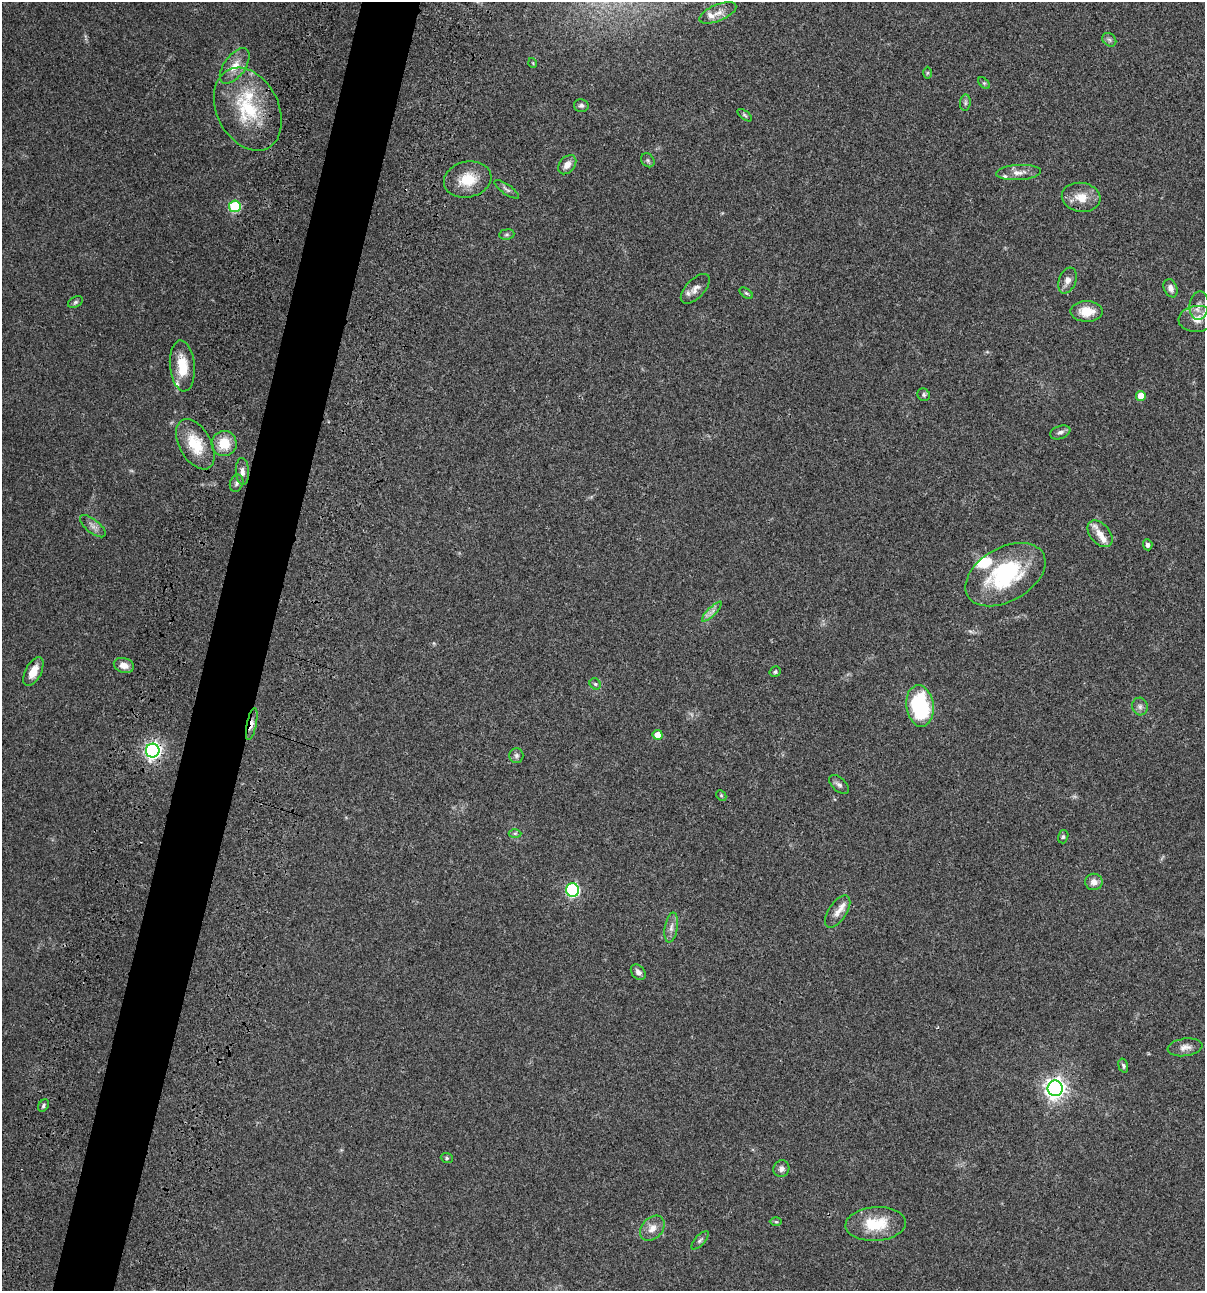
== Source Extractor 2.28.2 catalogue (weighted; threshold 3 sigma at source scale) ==
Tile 7 of 4 x 4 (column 3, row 2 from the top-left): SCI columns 2641-3843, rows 2696-3984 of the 5405 x 5389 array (HDU 1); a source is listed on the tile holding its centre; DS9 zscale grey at full resolution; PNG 1207 x 1293 px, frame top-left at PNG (2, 2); each listed source drawn as its Kron ellipse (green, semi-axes under 4 px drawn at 4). Shown black and unused: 5% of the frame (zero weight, under 3 of 4 exposures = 9% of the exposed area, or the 3 px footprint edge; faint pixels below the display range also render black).
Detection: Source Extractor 2.28.2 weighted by HDU 2 'WHT'; one run over the whole footprint, this tile lists its part. Background 0.0468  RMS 0.0053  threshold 0.0237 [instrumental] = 3 sigma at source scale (4.5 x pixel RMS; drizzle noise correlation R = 1.50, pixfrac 1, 0.05/0.05 arcsec/px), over >= 5 px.
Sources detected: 79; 1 too faint to see at this stretch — neither listed nor drawn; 10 inside a brighter listed object's ellipse — not listed separately; the other 68 listed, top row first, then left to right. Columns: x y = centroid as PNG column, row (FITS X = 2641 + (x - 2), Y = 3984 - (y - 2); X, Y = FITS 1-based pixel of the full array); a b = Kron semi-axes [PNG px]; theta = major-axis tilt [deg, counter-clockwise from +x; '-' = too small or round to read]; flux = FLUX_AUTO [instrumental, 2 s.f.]
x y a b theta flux
718 13 19 8 23 4.1
1109 40 7 6 - 1.2
533 63 5 3 - 0.4
235 66 21 10 54 7.1
927 73 6 4 89 0.6
984 83 7 4 -44 0.68
965 103 8 5 85 1.1
581 106 7 6 - 1.3
248 109 44 31 -63 35
745 115 8 4 -38 0.89
648 160 7 6 - 1.1
567 165 11 7 50 3.6
1019 173 22 7 3 4.3
468 179 24 18 12 13
507 189 14 5 -35 1.6
1081 197 19 14 -8 8
235 206 6 6 - 38
507 234 8 5 7 1
1067 281 13 8 69 2.8
1171 288 9 6 -68 2.6
695 289 18 9 46 3.8
746 293 8 4 -35 0.82
75 302 8 5 27 1.1
1199 306 14 9 84 3.6
1086 311 16 10 -1 8
1197 319 18 13 4 6.3
182 366 25 12 -85 13
924 395 6 6 - 1
1141 396 5 5 - 6.6
1060 432 10 6 20 1.7
195 444 27 16 -61 16
224 444 12 12 - 11
242 472 13 6 -87 2.4
237 483 9 6 69 1.4
93 526 16 7 -39 2.8
1100 534 15 10 -49 4.5
1148 545 5 5 - 1.2
1005 575 43 27 29 48
712 612 13 3 45 1.9
124 665 10 7 -17 4.2
33 672 16 8 63 5.9
775 672 6 5 - 0.88
595 684 6 5 - 0.87
920 706 21 13 -82 41
1140 706 9 7 -78 1.9
252 724 16 5 78 2.7
658 735 5 5 - 6.3
153 751 7 7 - 190
516 755 7 7 - 1.3
839 784 12 6 -42 1.8
721 795 6 4 -47 0.71
515 833 6 4 1 0.75
1063 837 7 5 74 0.96
1094 882 9 8 - 3.2
573 890 6 6 - 73
838 912 18 9 56 4
671 928 15 6 81 2.9
638 972 8 6 -47 2.1
1185 1047 17 9 8 3.4
1123 1066 7 4 -74 0.95
1055 1088 8 7 - 300
43 1105 7 4 56 1
447 1158 6 5 - 0.74
781 1169 8 8 - 2
776 1222 6 4 -1 0.73
876 1224 30 17 4 17
652 1228 14 10 47 4.7
700 1240 11 5 47 1.3
Overlapping masked pixels (flux is a lower limit): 2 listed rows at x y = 252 724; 153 751